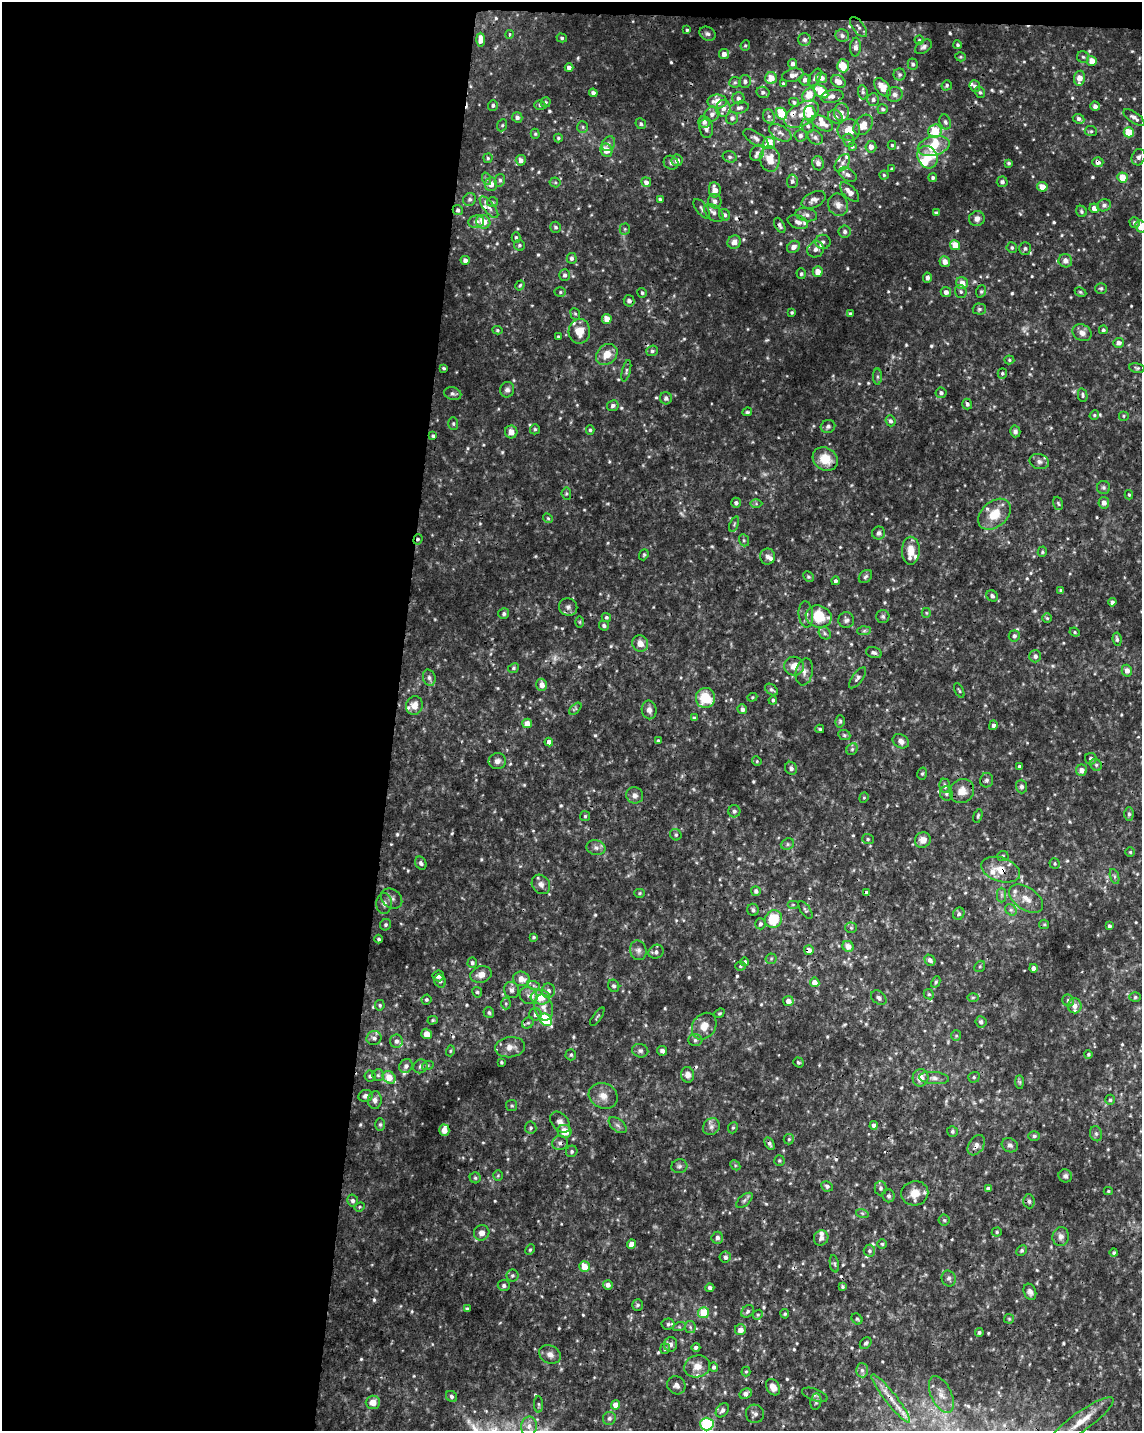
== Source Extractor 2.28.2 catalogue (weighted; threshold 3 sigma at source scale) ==
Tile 1 of 4 x 3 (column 1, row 1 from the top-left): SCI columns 1-1140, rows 3086-4514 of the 4567 x 4797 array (HDU 1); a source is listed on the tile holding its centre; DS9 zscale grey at full resolution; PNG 1144 x 1433 px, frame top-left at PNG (2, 2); each listed source drawn as its Kron ellipse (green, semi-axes under 4 px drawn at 4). Shown black and unused: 35% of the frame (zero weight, under 3 of 4 exposures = <1% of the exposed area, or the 3 px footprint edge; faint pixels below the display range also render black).
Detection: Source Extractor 2.28.2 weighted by HDU 2 'WHT'; one run over the whole footprint, this tile lists its part. Background 0.00875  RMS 0.0019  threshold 0.00841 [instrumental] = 3 sigma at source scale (4.5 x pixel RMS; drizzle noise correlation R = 1.50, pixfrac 1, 0.0396/0.0396 arcsec/px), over >= 5 px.
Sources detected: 719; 5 too faint to see at this stretch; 1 inside a brighter object's white glare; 12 cosmic-ray / hot-pixel residue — neither listed nor drawn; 32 inside a brighter listed object's ellipse — not listed separately; of the other 669, all 500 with FLUX_AUTO >= 0.245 (the completeness limit of this list) listed and drawn (169 fainter detections not listed), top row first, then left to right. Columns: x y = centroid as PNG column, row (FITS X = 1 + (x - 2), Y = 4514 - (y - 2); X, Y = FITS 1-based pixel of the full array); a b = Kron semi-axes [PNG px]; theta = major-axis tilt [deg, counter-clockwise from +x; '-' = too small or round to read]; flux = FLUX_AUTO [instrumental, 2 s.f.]
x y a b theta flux
859 27 12 5 -53 0.66
687 30 3 3 - 0.25
509 34 4 4 - 0.36
707 34 8 6 -28 0.57
842 36 7 6 - 0.6
562 38 5 4 - 0.34
481 40 7 4 -89 1.5
805 40 6 6 - 0.57
919 40 4 4 - 0.25
745 45 5 4 - 0.29
958 45 4 4 - 0.3
856 47 9 5 87 0.81
923 47 9 6 36 0.61
724 54 5 5 - 1
960 57 5 4 - 0.25
1083 57 6 5 - 0.39
1092 61 5 5 - 1.9
793 64 5 4 - 0.53
913 64 6 5 - 0.43
843 66 6 6 - 3.2
569 68 4 4 - 0.7
900 74 6 6 - 0.42
793 75 11 6 15 1
815 77 10 5 60 0.52
771 78 6 6 - 2.5
822 78 5 5 - 0.92
1079 78 7 5 83 1.8
805 80 5 5 - 0.75
745 81 6 6 - 0.5
735 82 6 5 - 0.35
838 82 8 6 -32 1.5
783 84 4 3 - 0.35
947 85 5 4 - 0.37
975 86 6 5 - 0.55
882 87 11 6 -53 2.7
821 91 8 5 -41 5
763 92 6 5 - 0.52
863 92 7 4 -82 0.37
980 92 5 5 - 0.3
593 93 4 4 - 0.55
895 94 8 7 - 0.71
809 95 8 6 52 3.3
832 96 11 6 10 0.92
738 98 6 6 - 0.55
873 100 6 6 - 0.54
546 102 5 5 - 0.29
717 102 10 7 0 2.5
794 102 5 4 - 0.38
493 105 5 5 - 0.38
540 105 5 5 - 0.33
1095 106 5 4 - 0.7
723 108 8 7 - 1.1
739 108 9 6 12 0.62
883 109 5 5 - 0.37
841 112 9 7 -87 0.9
712 114 8 7 - 0.83
781 114 6 5 - 6.3
802 114 19 11 30 2.4
810 114 8 6 -84 3.3
769 116 7 5 -67 0.55
517 117 5 5 - 0.59
835 117 7 6 - 0.77
1134 117 12 5 -35 0.9
732 118 6 6 - 0.65
1079 119 6 4 -25 0.51
704 122 6 5 - 0.77
945 122 7 5 -70 0.5
822 123 12 6 -28 1.8
641 124 6 5 - 0.39
502 125 6 5 - 0.32
863 125 11 8 50 2.4
808 126 7 6 - 0.58
583 127 6 5 - 0.35
706 128 10 6 -83 0.77
849 130 11 11 - 2.6
935 131 7 6 - 5.2
1091 131 6 5 - 0.34
1129 132 5 5 - 4.5
780 133 12 7 -31 0.96
535 134 5 4 - 0.28
800 135 6 6 - 0.56
815 137 8 6 -35 0.65
558 138 4 4 - 0.28
756 138 14 6 -31 0.85
849 140 7 5 -75 0.37
769 143 6 6 - 3.9
608 144 8 6 53 0.63
892 145 4 4 - 0.27
934 146 16 9 15 3.7
852 147 4 4 - 0.25
871 147 6 5 - 1.1
606 150 7 5 -64 2.1
757 153 8 6 66 0.63
730 157 7 5 -15 0.44
927 157 12 9 -63 2.9
1138 157 8 6 66 0.62
488 158 5 4 - 0.27
770 159 13 10 -84 2.8
521 160 5 5 - 0.74
677 160 6 5 - 1
1098 162 5 5 - 0.81
671 163 7 6 - 0.58
818 163 7 6 - 0.85
842 163 10 6 54 0.72
1009 163 3 3 - 0.34
892 169 4 3 - 0.28
848 175 10 6 -29 0.74
884 175 4 4 - 0.26
1122 177 5 5 - 3.2
933 178 4 4 - 0.41
487 179 6 4 -71 0.34
500 180 6 5 - 0.44
792 181 7 5 86 0.46
555 182 5 5 - 0.27
646 182 5 4 - 0.75
1002 182 5 5 - 0.62
491 184 7 6 - 1.3
1042 187 5 5 - 1.8
715 190 8 5 -79 1.6
850 192 12 6 -45 1.4
470 199 7 6 - 0.44
660 200 4 3 - 0.43
814 200 13 7 26 1
715 201 7 6 - 0.77
492 202 5 5 - 0.26
838 205 11 10 - 1.2
1104 205 7 6 - 0.61
489 207 13 5 -51 0.88
1094 208 5 5 - 1.2
702 209 11 5 -53 0.55
458 210 5 5 - 0.51
1081 211 6 5 - 0.35
714 213 11 7 -41 0.83
936 213 4 3 - 0.34
725 215 6 5 - 0.53
806 215 11 6 -11 0.77
977 219 8 7 - 0.97
476 222 8 6 9 0.8
483 222 7 6 - 2.8
798 222 10 6 -20 0.73
1135 223 5 5 - 0.49
780 225 8 4 -61 0.52
1141 226 6 5 - 2.4
556 227 5 5 - 0.4
625 229 5 5 - 0.27
845 232 6 6 - 0.54
516 237 5 4 - 0.34
734 242 7 6 - 1.2
823 242 7 7 - 0.6
519 245 6 5 - 0.35
955 245 5 4 - 3
793 247 7 5 39 1.1
1012 248 5 5 - 0.34
1025 248 6 6 - 0.44
816 249 8 8 - 1
572 258 5 5 - 0.5
465 260 4 4 - 0.75
1065 261 7 6 - 1.1
945 262 5 5 - 1.2
818 272 5 5 - 1.8
801 274 5 4 - 0.36
565 275 6 5 - 0.51
927 278 5 4 - 0.66
962 283 6 6 - 1.8
520 285 5 4 - 0.29
1101 288 6 5 - 0.35
981 291 6 5 - 0.31
560 292 6 5 - 0.31
946 292 5 5 - 0.79
961 292 6 6 - 0.41
1080 292 6 4 -27 0.28
642 293 5 4 - 0.34
629 301 6 5 - 0.7
979 309 6 5 - 0.39
792 312 4 3 - 0.27
575 314 6 4 -67 0.32
850 314 4 4 - 0.39
607 319 5 4 - 1.9
497 330 5 4 - 0.25
1103 330 4 4 - 0.34
579 331 12 10 87 2.9
1082 333 10 8 -31 1.1
558 336 3 3 - 0.27
1118 343 5 5 - 0.87
652 351 6 5 - 0.42
607 354 12 9 45 2.3
1009 360 5 4 - 0.27
444 368 4 3 - 0.25
1137 368 8 5 -10 0.37
626 371 11 4 75 0.4
1002 373 5 4 - 0.3
878 377 8 4 -90 0.4
507 390 8 7 - 0.64
941 393 5 5 - 0.54
453 394 9 6 -14 0.53
1083 395 7 4 -78 0.35
666 398 6 6 - 0.66
967 404 5 5 - 0.6
613 406 6 5 - 0.53
747 412 5 3 - 0.28
1094 415 5 4 - 0.26
1123 416 5 5 - 0.29
890 421 5 5 - 0.5
453 424 6 5 - 0.32
828 426 7 6 - 0.55
535 429 5 4 - 0.31
590 430 5 4 - 0.33
1015 431 6 5 - 0.63
511 432 6 6 - 1.3
433 436 4 3 - 0.33
825 459 13 11 -36 3.7
1039 462 10 7 -14 0.74
1103 487 6 6 - 0.39
566 494 6 4 -86 0.3
1129 495 5 4 - 0.26
736 503 5 5 - 0.43
1058 503 7 4 -71 0.31
1104 503 5 5 - 1
756 504 6 4 -1 0.26
995 514 18 12 41 4.1
548 518 5 4 - 0.27
734 524 8 4 67 0.31
879 533 6 6 - 0.6
418 539 5 4 - 0.32
744 540 6 5 - 0.33
911 551 14 9 89 2.4
1042 552 5 4 - 0.31
644 555 6 4 69 0.27
768 557 8 7 - 0.78
808 576 5 5 - 0.32
865 577 7 5 45 0.41
835 581 4 4 - 0.41
1061 590 3 3 - 0.33
992 596 6 5 - 0.43
1112 602 4 4 - 0.5
568 607 9 8 - 0.79
926 613 5 4 - 0.26
504 614 5 5 - 0.41
806 614 13 7 -84 0.9
819 616 13 11 -18 6.2
883 616 6 6 - 0.4
606 617 5 4 - 0.34
1047 618 5 4 - 0.26
846 620 8 8 - 0.65
580 622 6 4 -90 0.24
604 626 5 5 - 0.5
864 631 7 4 2 0.37
1075 632 5 4 - 0.27
825 633 7 5 -48 0.44
1014 636 5 5 - 0.59
1117 639 7 4 -82 0.4
640 643 8 7 - 1.5
874 652 8 5 -14 0.52
1035 656 6 6 - 0.65
794 666 10 9 - 2
513 668 6 4 24 0.34
1127 671 6 5 - 1
804 672 14 8 78 1.1
429 678 8 6 -73 0.57
858 678 12 5 54 0.56
542 685 6 5 - 1.2
772 690 7 5 -37 0.42
959 690 8 3 -64 0.26
752 697 5 4 - 0.25
705 698 10 9 - 6
773 700 4 3 - 0.33
414 706 9 8 - 1.5
575 709 7 3 44 0.28
742 709 5 4 - 0.7
649 710 9 7 -81 0.92
694 718 4 4 - 0.34
840 721 6 4 76 0.29
527 723 5 4 - 1.7
993 725 5 4 - 0.53
820 729 4 3 - 0.27
844 735 6 5 - 0.32
658 741 3 3 - 0.34
901 741 8 6 -30 0.88
549 742 4 4 - 1.1
852 749 6 5 - 0.35
1091 759 6 5 - 0.66
497 761 9 8 - 0.87
757 761 5 4 - 0.26
1096 765 6 5 - 0.44
1019 766 3 3 - 0.29
791 768 7 6 - 0.65
1081 770 6 5 - 1
922 774 6 5 - 0.33
987 780 7 6 - 0.48
945 786 7 5 -84 0.61
1021 786 7 5 -87 0.54
962 791 12 11 - 2.1
946 793 7 6 - 0.49
635 795 8 8 - 0.84
864 798 5 4 - 0.26
734 811 6 6 - 0.59
1129 814 7 4 89 0.42
585 816 5 5 - 0.29
978 816 7 3 72 0.28
676 835 6 5 - 0.37
868 839 6 5 - 0.28
923 840 8 7 - 1.6
787 844 7 5 22 0.41
596 848 9 7 -12 0.76
1130 852 5 5 - 0.26
1003 856 6 5 - 0.31
421 863 7 5 -59 0.49
1055 863 5 5 - 0.28
1001 870 20 12 -18 2.8
1114 876 8 3 -71 0.35
541 884 10 8 -53 1
756 891 5 4 - 0.6
866 892 4 3 - 0.75
640 893 5 4 - 0.27
1002 895 7 4 -90 0.42
392 898 12 9 -37 0.87
1026 899 19 11 -34 2.2
384 903 10 8 88 0.93
793 905 6 4 0 0.25
753 910 6 5 - 0.48
805 910 10 4 -55 0.4
1011 910 6 5 - 0.41
959 914 6 5 - 0.46
773 919 9 8 - 5.9
760 924 5 5 - 0.46
1044 924 5 4 - 0.25
386 925 6 5 - 0.38
1109 926 4 3 - 0.41
851 928 5 5 - 0.29
534 937 4 3 - 0.29
379 939 4 3 - 0.35
848 946 6 5 - 1.5
638 950 10 8 -75 0.83
809 950 5 5 - 1.2
656 952 8 7 - 0.59
771 959 5 5 - 0.32
930 960 6 5 - 0.83
745 962 4 4 - 0.4
472 963 5 4 - 0.45
740 966 5 4 - 0.25
980 966 6 5 - 0.29
1033 968 4 4 - 0.78
481 974 11 8 15 1.6
438 976 5 5 - 0.96
521 979 8 7 - 1.7
440 981 7 5 -62 0.47
815 982 5 5 - 1.7
936 982 6 4 61 0.3
534 986 6 4 -19 0.36
614 986 6 5 - 0.39
511 990 8 7 - 0.86
548 991 7 6 - 0.8
477 992 5 4 - 0.4
929 994 5 4 - 0.3
528 996 9 8 - 0.9
540 997 10 7 -6 3.6
973 997 6 4 1 0.26
1135 997 6 5 - 0.31
879 998 8 6 -41 0.57
426 1000 5 4 - 0.36
788 1001 5 5 - 1.3
1068 1001 6 5 - 0.44
506 1004 6 5 - 0.34
380 1005 5 5 - 0.34
1074 1006 7 7 - 1.3
544 1007 13 9 -77 1.3
489 1013 5 5 - 0.4
719 1013 5 4 - 0.28
535 1014 6 6 - 0.66
597 1017 11 2 55 0.26
433 1020 5 4 - 0.25
546 1020 7 5 -53 10
981 1022 6 5 - 0.49
528 1023 6 5 - 0.37
704 1026 14 11 56 2.2
427 1034 5 5 - 1.6
956 1036 5 5 - 0.29
374 1038 7 7 - 0.65
695 1040 7 6 - 0.47
396 1041 6 6 - 0.72
510 1047 15 10 7 1.7
450 1051 5 4 - 0.25
640 1051 8 6 -15 0.64
662 1051 5 4 - 0.53
1088 1054 4 4 - 0.3
571 1055 6 5 - 0.35
501 1062 3 3 - 0.27
798 1062 5 4 - 0.32
428 1065 6 4 19 0.25
406 1066 7 6 - 0.75
420 1066 7 6 - 0.57
378 1075 6 6 - 0.36
688 1075 8 6 -80 1.1
370 1076 5 5 - 0.49
389 1077 7 5 -44 3.3
974 1077 6 5 - 0.35
920 1078 9 8 - 1.7
934 1078 15 6 -5 0.92
1020 1082 7 4 -89 0.32
365 1096 7 6 - 0.63
603 1096 15 12 -25 1.9
375 1100 9 7 86 0.79
1110 1100 5 4 - 0.31
512 1106 5 5 - 0.31
560 1122 12 8 -48 1.2
380 1124 6 5 - 0.35
618 1125 10 6 -38 0.6
874 1125 4 4 - 0.84
711 1127 9 8 - 0.8
531 1128 6 6 - 0.38
733 1128 6 4 68 0.29
444 1130 6 5 - 1.4
565 1131 7 6 - 2.7
952 1131 5 5 - 0.38
1096 1134 8 6 -75 0.42
1034 1136 6 5 - 0.37
789 1139 5 5 - 0.29
560 1143 8 7 - 0.72
769 1144 7 4 -59 0.45
976 1145 11 7 57 0.89
1010 1145 8 7 - 0.59
572 1151 6 5 - 0.42
779 1160 5 5 - 0.27
735 1165 6 4 -46 0.27
679 1166 8 7 - 0.54
498 1176 5 4 - 0.25
1065 1176 7 6 - 0.54
475 1178 5 5 - 0.36
827 1186 6 5 - 0.39
881 1188 7 6 - 0.48
988 1189 4 4 - 0.51
1108 1191 4 4 - 0.26
915 1193 13 12 - 2.5
889 1196 6 6 - 0.48
744 1200 10 5 42 0.47
353 1201 6 5 - 0.6
1029 1201 7 5 -86 0.5
360 1207 5 4 - 0.28
862 1213 6 4 -19 0.29
944 1220 5 5 - 0.28
997 1232 5 4 - 0.29
482 1233 8 7 - 1.2
1061 1236 9 8 - 0.96
717 1238 6 5 - 0.7
821 1238 8 7 - 0.89
632 1244 4 4 - 2
882 1244 5 4 - 0.29
530 1250 5 4 - 0.28
1022 1250 5 4 - 0.37
869 1251 6 6 - 0.38
1114 1253 4 4 - 0.3
725 1257 5 5 - 0.56
834 1264 9 4 -79 0.37
584 1266 5 5 - 2.6
512 1275 6 6 - 0.44
949 1279 8 7 - 0.6
504 1285 6 5 - 0.51
608 1285 5 5 - 0.86
842 1287 4 4 - 0.28
710 1288 4 4 - 0.6
1030 1292 8 6 -69 0.73
638 1305 6 5 - 0.39
467 1309 4 4 - 0.33
748 1311 7 5 47 0.4
703 1313 5 5 - 4.8
785 1314 4 4 - 0.29
758 1315 5 4 - 0.28
857 1319 6 5 - 0.33
1009 1319 5 5 - 0.25
668 1324 6 5 - 0.42
679 1327 6 4 17 0.31
690 1327 6 5 - 0.4
740 1330 5 5 - 1.5
979 1332 4 4 - 0.31
866 1343 6 5 - 0.5
671 1344 7 6 - 0.72
696 1347 4 4 - 0.53
665 1349 5 4 - 0.39
550 1354 11 9 -27 1.2
697 1366 13 11 18 1.9
714 1367 4 4 - 0.51
862 1370 7 6 - 0.58
746 1371 5 4 - 0.25
676 1385 9 8 - 1
773 1387 9 6 -57 1.7
746 1394 6 5 - 0.84
815 1395 13 6 -19 0.65
941 1395 20 10 -64 2.1
452 1396 6 5 - 0.41
891 1398 30 5 -52 2.6
373 1402 7 6 - 1.9
816 1402 8 5 82 0.44
538 1404 8 4 -88 0.32
616 1405 5 4 - 2
722 1410 8 5 50 0.63
755 1414 9 9 - 0.76
609 1418 7 6 - 0.59
1081 1421 39 9 35 4.1
707 1424 7 6 - 15
529 1426 9 8 - 1.5
Overlapping masked pixels (flux is a lower limit): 13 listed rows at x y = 706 128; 1098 162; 489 207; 458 210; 418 539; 1091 759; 1001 870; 866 892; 809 950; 560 1143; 976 1145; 915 1193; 891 1398
Isophote crosses this tile's border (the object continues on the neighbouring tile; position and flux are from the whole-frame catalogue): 2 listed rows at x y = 1141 226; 707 1424